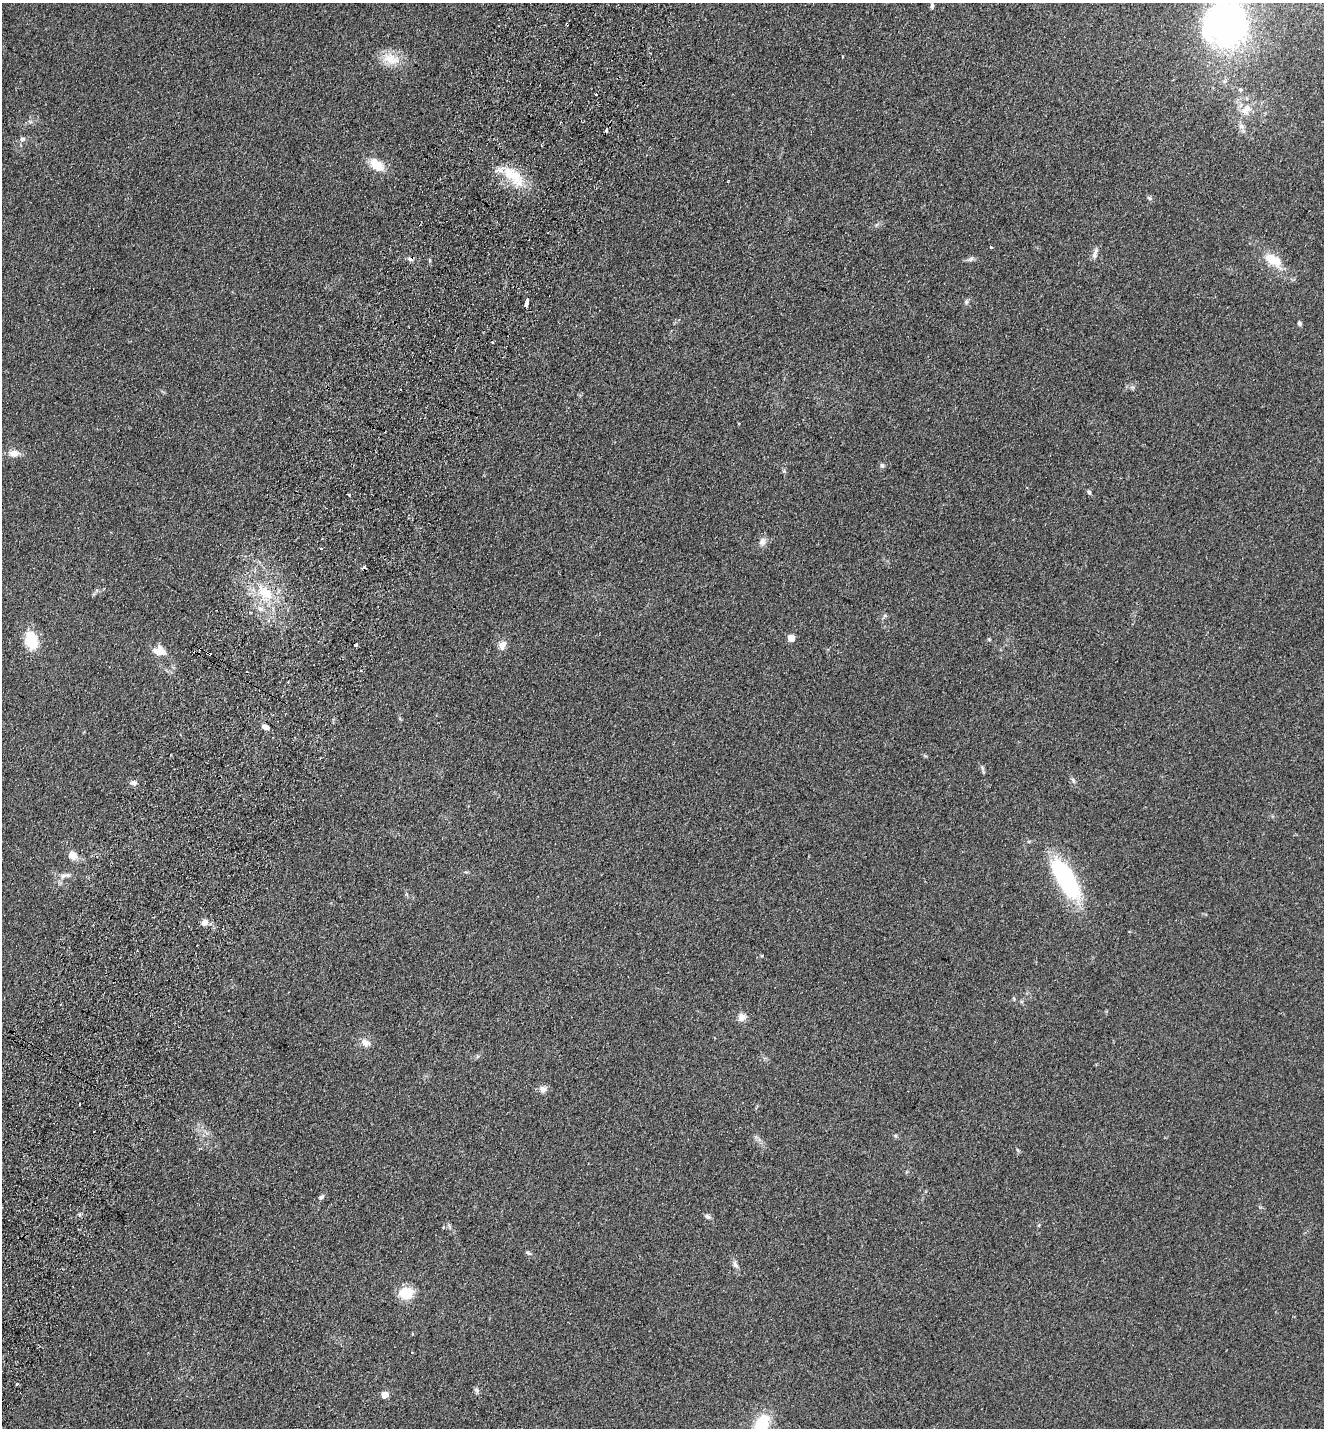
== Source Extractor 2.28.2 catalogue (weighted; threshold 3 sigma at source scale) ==
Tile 7 of 4 x 4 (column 3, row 2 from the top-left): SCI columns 2976-4297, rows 2881-4306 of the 5816 x 5760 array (HDU 1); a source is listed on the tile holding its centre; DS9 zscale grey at full resolution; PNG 1326 x 1430 px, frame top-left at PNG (2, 3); no overlay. Shown black and unused: <1% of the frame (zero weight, under 2 of 3 exposures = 3% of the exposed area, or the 3 px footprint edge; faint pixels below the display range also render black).
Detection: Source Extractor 2.28.2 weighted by HDU 2 'WHT'; one run over the whole footprint, this tile lists its part. Background 0.312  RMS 0.014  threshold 0.0645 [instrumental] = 3 sigma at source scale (4.5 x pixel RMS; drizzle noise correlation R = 1.50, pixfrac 1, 0.05/0.05 arcsec/px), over >= 5 px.
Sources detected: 66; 8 cosmic-ray / hot-pixel residue — not listed; the other 58 listed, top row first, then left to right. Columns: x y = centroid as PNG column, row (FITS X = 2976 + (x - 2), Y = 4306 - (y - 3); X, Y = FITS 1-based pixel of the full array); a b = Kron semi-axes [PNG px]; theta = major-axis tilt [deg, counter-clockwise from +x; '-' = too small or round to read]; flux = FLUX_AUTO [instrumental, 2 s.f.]
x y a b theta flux
932 6 9 5 -90 3
1226 23 31 29 54 530
567 24 3 2 - 2.4
391 59 24 14 -20 27
1240 90 6 5 - 2.6
1246 109 17 12 52 18
1241 126 10 7 -44 5.9
22 139 7 6 - 4.3
377 165 17 11 -34 25
513 176 39 14 -43 43
728 182 2 2 - 1
1149 198 8 5 -28 2.6
991 247 4 3 - 1.4
1095 254 15 6 72 6.1
971 259 9 5 27 3.6
1273 259 24 12 -28 28
966 302 7 4 71 2.5
527 303 8 3 78 14
1300 323 5 4 - 3
492 342 3 3 - 1.3
14 453 14 9 4 11
882 465 6 5 - 2.8
1089 492 6 5 - 2.6
348 495 3 3 - 6
762 542 12 8 76 6.9
321 548 3 2 - 2.2
265 593 26 13 -35 42
260 609 7 5 -23 4.8
885 615 6 4 0 2.3
791 638 5 5 - 24
989 639 5 4 - 1.4
32 640 20 13 -78 39
355 645 4 3 - 39
502 645 12 8 66 8.9
159 651 15 11 -8 16
361 671 3 3 - 1.9
265 727 9 5 -18 5.9
1073 780 8 4 -64 3
133 783 7 6 - 4.1
73 855 12 10 -47 11
65 875 19 6 10 7.3
1066 879 51 19 -60 140
204 923 9 7 30 6.9
1014 999 5 4 - 1.5
742 1017 9 9 - 8.9
365 1042 12 9 -28 8.6
543 1089 9 9 - 6.8
79 1104 3 2 - 2.3
321 1197 8 5 39 3.1
80 1214 6 3 70 2
707 1217 8 6 -44 3.5
528 1253 7 4 -19 2.1
735 1264 11 6 -59 4.8
406 1293 14 12 4 31
17 1384 4 3 - 2
476 1390 8 6 -22 3.1
385 1395 5 5 - 23
762 1424 21 13 61 56
Overlapping masked pixels (flux is a lower limit): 1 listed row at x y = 567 24
Isophote crosses this tile's border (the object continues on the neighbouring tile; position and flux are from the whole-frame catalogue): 2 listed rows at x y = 1226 23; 762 1424